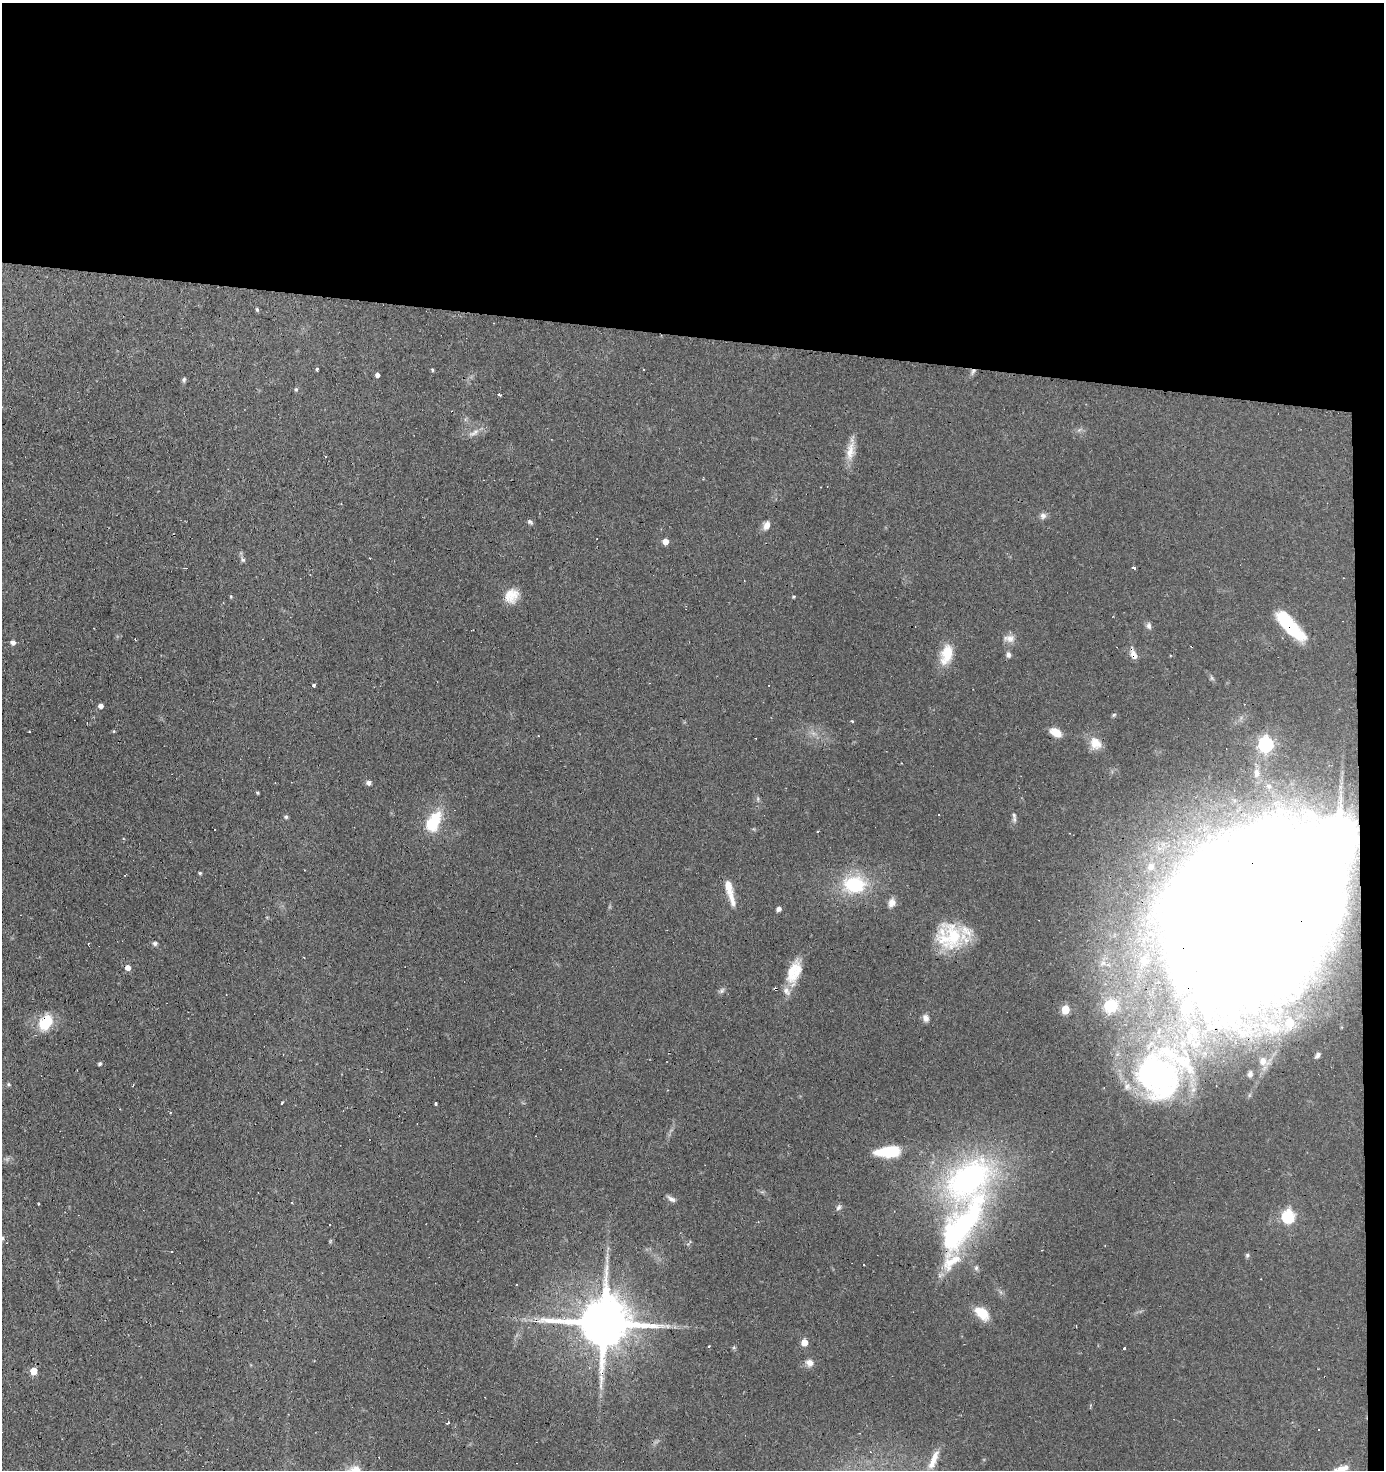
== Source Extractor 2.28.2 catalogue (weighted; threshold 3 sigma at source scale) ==
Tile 3 of 3 x 3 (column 3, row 1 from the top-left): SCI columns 2866-4247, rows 2936-4403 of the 4429 x 4403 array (HDU 1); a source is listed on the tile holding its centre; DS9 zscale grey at full resolution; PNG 1386 x 1472 px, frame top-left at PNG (2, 3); no overlay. Shown black and unused: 24% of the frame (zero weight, under 3 of 4 exposures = <1% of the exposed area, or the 3 px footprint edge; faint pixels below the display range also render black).
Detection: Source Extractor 2.28.2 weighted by HDU 2 'WHT'; one run over the whole footprint, this tile lists its part. Background 0.11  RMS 0.0053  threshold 0.024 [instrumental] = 3 sigma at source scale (4.5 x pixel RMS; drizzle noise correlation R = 1.50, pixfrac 1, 0.05/0.05 arcsec/px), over >= 5 px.
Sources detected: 121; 1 too faint to see at this stretch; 3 inside a brighter object's white glare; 18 cosmic-ray / hot-pixel residue — not listed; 7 inside a brighter listed object's ellipse — not listed separately; the other 92 listed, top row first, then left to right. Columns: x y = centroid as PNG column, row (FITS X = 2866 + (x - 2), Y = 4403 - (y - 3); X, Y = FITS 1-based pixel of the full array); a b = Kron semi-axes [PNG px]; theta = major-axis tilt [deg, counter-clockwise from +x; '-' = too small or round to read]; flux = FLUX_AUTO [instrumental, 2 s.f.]
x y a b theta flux
257 309 5 4 - 0.8
317 369 3 3 - 6.8
432 370 5 3 - 0.67
973 371 10 4 73 1.6
377 375 4 4 - 2
184 379 7 5 74 0.99
296 389 5 5 - 0.73
499 394 3 3 - 1
1079 430 7 4 19 1.1
474 433 18 6 30 3.2
850 451 28 10 81 7.2
1043 516 8 8 - 2.1
530 522 8 5 -37 1.1
767 525 10 7 69 3.6
665 541 5 5 - 4.5
243 560 7 6 - 1.1
185 568 3 2 - 0.33
1134 568 3 3 - 11
231 596 4 4 - 0.51
511 596 19 16 54 8.4
794 596 4 4 - 0.61
1289 625 39 12 -48 28
1149 626 9 6 -81 1.8
1009 638 16 9 -1 3.7
13 642 5 4 - 2.5
946 654 26 14 75 12
1008 654 7 6 - 1.8
1133 654 16 7 -70 3.6
314 685 3 3 - 13
101 706 5 4 - 2.4
1114 715 6 5 - 0.75
852 721 3 2 - 2.2
114 731 5 3 - 0.46
1056 732 13 8 -32 6.6
1095 743 17 14 -47 7.2
1266 744 7 6 - 120
1256 773 15 8 89 3.4
368 783 6 5 - 1.6
1269 786 7 5 -14 1.3
258 793 4 3 - 0.56
1014 815 9 6 -83 1.5
286 817 5 5 - 1.1
433 822 22 12 60 23
817 831 3 2 - 0.72
1337 838 34 13 8 2200
1151 867 11 10 - 4.7
200 873 4 4 - 0.67
854 885 24 18 -1 33
728 887 16 8 -77 6.8
892 903 11 9 72 3.4
778 909 6 5 - 1.6
950 936 35 32 -54 31
155 943 6 6 - 1.1
1144 961 12 9 -67 3.6
128 967 5 5 - 3.5
792 971 35 11 70 12
722 991 10 5 49 1.4
1111 1006 13 11 34 17
1065 1009 5 5 - 18
1187 1009 13 11 79 6.6
926 1018 10 7 -66 2.4
45 1022 17 12 65 18
1273 1028 29 19 -20 24
1318 1055 10 6 50 1.9
1263 1061 10 8 78 3.4
100 1064 4 4 - 1.1
1250 1074 5 4 - 1.2
1156 1075 56 47 -19 120
8 1084 6 4 -38 0.71
1104 1088 3 3 - 0.54
282 1103 3 2 - 0.78
435 1103 3 3 - 1.4
889 1152 22 10 4 25
968 1179 78 49 38 130
671 1199 12 6 -35 2
839 1207 9 6 56 1.4
1288 1216 6 6 - 62
2 1238 7 5 -15 1.2
1247 1255 6 5 - 0.91
951 1262 34 17 38 16
976 1268 6 6 - 1.1
982 1313 14 9 -41 14
604 1323 16 14 -2 3500
804 1342 5 5 - 8.4
709 1346 3 3 - 0.5
1124 1348 3 3 - 1.1
809 1363 10 9 - 3.3
33 1371 5 5 - 9.6
448 1423 4 3 - 0.84
1319 1430 3 3 - 0.9
934 1458 25 9 63 7.1
1342 1468 21 8 17 5.6
Overlapping masked pixels (flux is a lower limit): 7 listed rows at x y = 973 371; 1289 625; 1133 654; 1337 838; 45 1022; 1156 1075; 604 1323
Isophote crosses this tile's border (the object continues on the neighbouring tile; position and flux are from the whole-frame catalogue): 2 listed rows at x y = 2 1238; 1342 1468